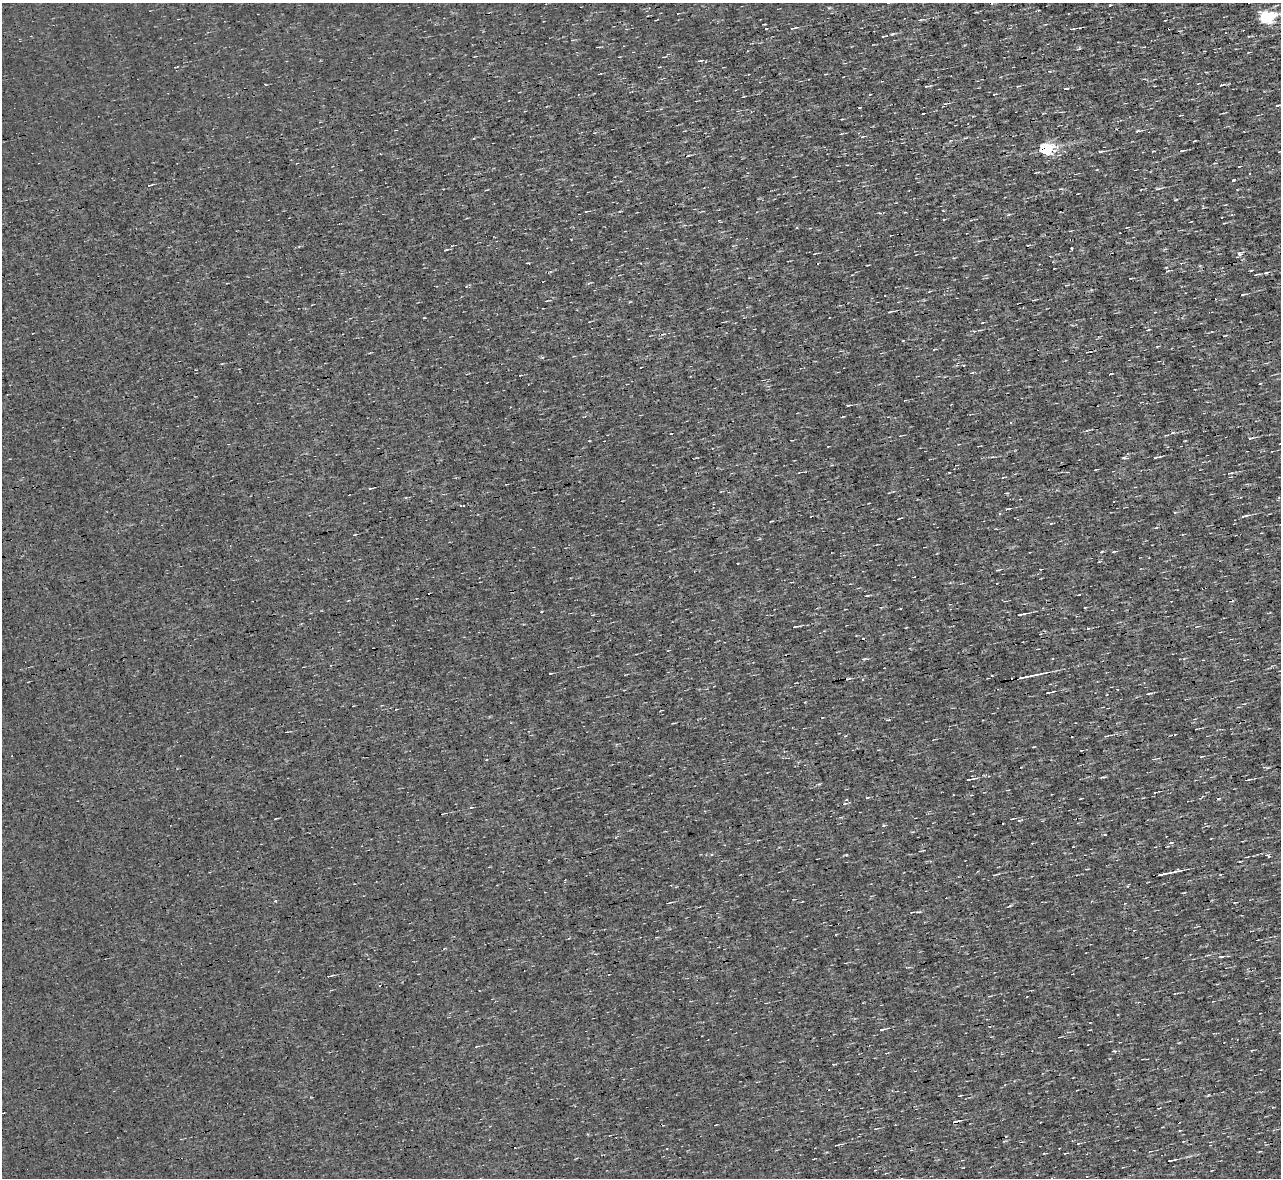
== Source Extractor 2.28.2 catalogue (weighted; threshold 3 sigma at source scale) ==
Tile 10 of 4 x 4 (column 2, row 3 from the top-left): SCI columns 1280-2558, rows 1321-2496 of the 5117 x 5112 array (HDU 1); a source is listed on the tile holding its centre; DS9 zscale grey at full resolution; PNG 1283 x 1180 px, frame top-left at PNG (2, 3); no overlay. Shown black and unused: <1% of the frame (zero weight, under 3 of 4 exposures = <1% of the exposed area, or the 3 px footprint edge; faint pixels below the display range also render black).
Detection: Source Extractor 2.28.2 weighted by HDU 2 'WHT'; one run over the whole footprint, this tile lists its part. Background 0.00314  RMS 0.044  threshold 0.2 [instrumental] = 3 sigma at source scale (4.5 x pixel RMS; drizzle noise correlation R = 1.50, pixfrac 1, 0.05/0.05 arcsec/px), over >= 5 px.
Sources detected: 115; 6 cosmic-ray / hot-pixel residue — not listed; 2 inside a brighter listed object's ellipse — not listed separately; the other 107 listed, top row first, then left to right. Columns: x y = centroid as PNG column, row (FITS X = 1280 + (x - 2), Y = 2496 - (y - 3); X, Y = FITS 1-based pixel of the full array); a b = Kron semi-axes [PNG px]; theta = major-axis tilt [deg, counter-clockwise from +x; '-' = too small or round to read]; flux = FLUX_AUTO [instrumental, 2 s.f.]
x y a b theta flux
1266 17 9 6 6 930
921 20 5 4 - 5.8
793 28 9 3 13 8.4
1010 28 5 4 - 4.6
766 29 3 2 - 2.8
1072 29 5 3 - 5.5
884 36 7 3 18 5.5
700 60 6 3 10 5.3
1013 67 3 2 - 3.2
1221 85 5 3 - 6.3
927 86 9 2 7 6
1018 86 6 2 11 4.2
1155 86 4 2 - 3.3
1066 88 5 2 - 5
743 97 4 2 - 3.2
945 104 5 4 - 5.7
1277 105 5 3 - 6
923 113 3 2 - 5.3
1138 131 8 3 11 8.7
841 134 5 3 - 3.7
863 136 5 3 - 4.3
1046 149 7 6 - 630
1182 151 9 3 12 9.1
1100 152 5 2 - 8.7
689 155 4 2 - 4.9
847 165 3 2 - 3.2
1240 166 3 2 - 5
1037 172 5 2 - 4
1233 180 3 3 - 8.9
150 185 8 2 17 5.9
1158 188 9 3 11 7.3
1061 189 7 3 5 4.9
1176 199 5 3 - 3.8
586 211 6 2 19 3.9
1008 215 5 3 - 5
1224 223 3 2 - 3.7
1119 233 2 2 - 3.7
1072 249 3 3 - 12
1239 254 5 5 - 19
1166 267 5 3 - 4.1
1251 270 4 2 - 3.8
1266 273 6 4 17 6.4
1256 274 9 2 11 5.8
884 295 2 2 - 4.3
1243 295 6 2 10 5.8
1033 300 6 2 5 4.5
890 312 6 2 15 6.4
1155 312 3 3 - 2.6
663 334 6 3 15 6
1158 346 4 2 - 3.6
905 400 4 2 - 3.4
848 405 5 2 - 6
1250 438 7 4 -1 6.3
1272 451 3 2 - 2.7
992 457 5 3 - 4.6
1157 457 9 2 14 7.3
1125 458 6 4 -16 6.1
1096 469 4 3 - 3.1
1230 473 8 4 12 8.9
370 488 7 2 10 5.2
1278 498 5 3 - 4.3
1008 508 6 3 -15 7.8
1245 516 12 3 12 15
899 518 4 2 - 3.8
771 521 5 2 - 3.2
1156 528 4 3 - 4.4
1102 551 4 3 - 4.3
1114 552 5 3 - 4.8
777 569 3 2 - 2.8
998 570 4 3 - 5.4
867 595 5 2 - 4.3
1042 608 3 2 - 3.4
1022 614 10 3 13 9.9
796 626 12 3 6 8.4
1197 626 6 2 21 4
864 659 6 3 18 5.8
550 673 5 2 - 3.2
1026 677 29 3 11 46
1049 692 12 2 11 12
1149 693 8 2 8 7.1
1196 729 3 2 - 3.4
1106 736 5 3 - 6.2
1202 756 6 3 10 4.8
1154 759 6 4 21 5.9
1103 777 9 2 0 4.8
970 779 17 3 11 14
1248 780 8 2 15 6.3
1081 798 3 2 - 2.7
276 818 4 2 - 3.1
1012 818 7 2 13 4.5
1171 843 6 3 9 5.5
1268 856 7 4 -33 8.2
1162 874 15 3 15 25
276 901 3 3 - 8.7
670 902 8 2 18 4.5
330 976 9 2 14 6
989 996 4 3 - 4.2
882 1029 8 3 17 8.6
477 1046 7 3 14 5.7
1115 1051 6 4 -11 5.5
833 1064 3 3 - 5.3
960 1096 4 2 - 3.8
1079 1143 4 3 - 3.4
836 1145 4 2 - 3.8
1151 1151 4 2 - 3.1
1260 1151 4 2 - 3.1
1171 1160 9 2 13 11
Overlapping masked pixels (flux is a lower limit): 2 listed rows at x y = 1046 149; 1026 677
Isophote crosses this tile's border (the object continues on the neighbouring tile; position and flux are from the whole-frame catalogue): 1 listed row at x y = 1266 17
Unlisted compact peaks at least as high as the median listed source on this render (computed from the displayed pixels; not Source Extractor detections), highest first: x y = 1218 799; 846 855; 542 357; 1088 628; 1009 906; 884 825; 1221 957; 1173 433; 424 318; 1085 608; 1127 886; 819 784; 471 807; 903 341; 867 798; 963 365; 1034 747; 965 45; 1105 834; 541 611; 1110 374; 355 534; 1185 441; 797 227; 827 1152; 1099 561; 1260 383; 1051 523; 1097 170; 918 912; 1148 330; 474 138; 1195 141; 1175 512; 616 837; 738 563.